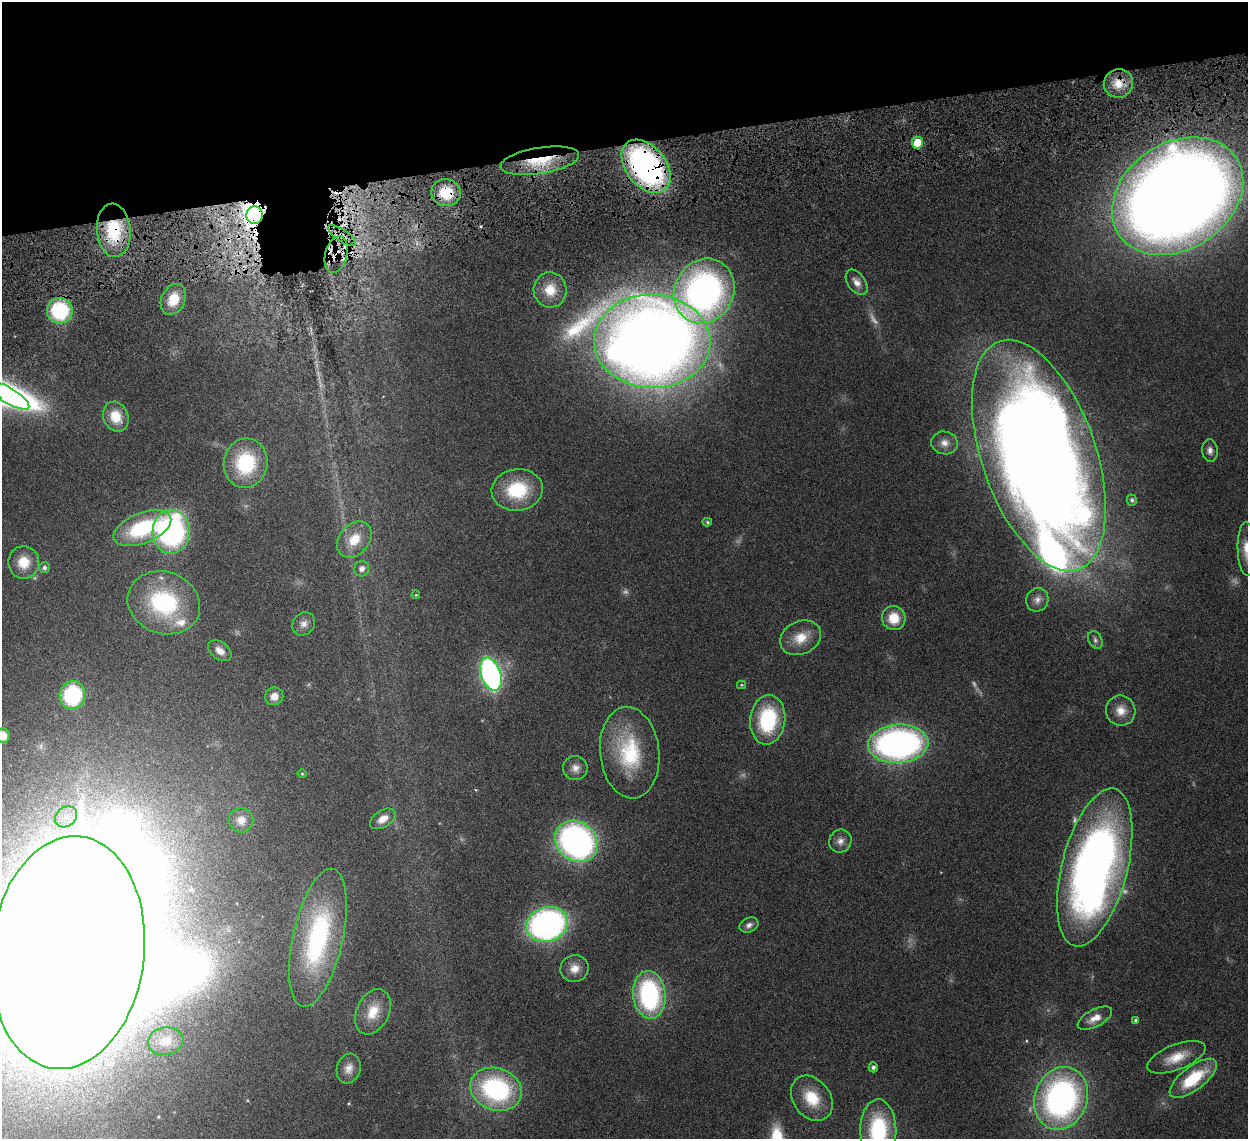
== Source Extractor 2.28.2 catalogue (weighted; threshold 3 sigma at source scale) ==
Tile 3 of 4 x 4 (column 3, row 1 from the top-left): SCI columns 2580-3825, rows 3770-4906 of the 5157 x 5153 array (HDU 1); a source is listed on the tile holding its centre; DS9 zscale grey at full resolution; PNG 1250 x 1141 px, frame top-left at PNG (2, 2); each listed source drawn as its Kron ellipse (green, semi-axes under 4 px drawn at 4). Shown black and unused: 13% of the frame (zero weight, under 6 of 12 exposures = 7% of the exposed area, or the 3 px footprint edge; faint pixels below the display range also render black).
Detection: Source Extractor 2.28.2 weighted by HDU 2 'WHT'; one run over the whole footprint, this tile lists its part. Background 0.0352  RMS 0.0025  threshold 0.0103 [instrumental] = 3 sigma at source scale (4.09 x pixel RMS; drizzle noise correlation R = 1.36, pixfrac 0.8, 0.05/0.05 arcsec/px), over >= 5 px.
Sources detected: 91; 7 too faint to see at this stretch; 3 inside a brighter object's white glare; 2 cosmic-ray / hot-pixel residue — neither listed nor drawn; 4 inside a brighter listed object's ellipse — not listed separately; the other 75 listed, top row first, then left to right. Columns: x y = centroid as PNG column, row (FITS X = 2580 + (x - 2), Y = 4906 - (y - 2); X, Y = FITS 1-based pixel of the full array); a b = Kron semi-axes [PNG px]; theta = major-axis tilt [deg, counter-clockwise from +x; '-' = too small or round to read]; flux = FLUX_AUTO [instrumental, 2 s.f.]
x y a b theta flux
1118 83 15 14 - 4
917 143 6 5 - 6.7
540 161 40 13 9 10
646 166 30 20 -51 71
446 193 15 13 -10 7.9
1178 196 70 53 33 510
255 215 9 8 - 120
114 230 27 17 -85 12
342 236 16 6 -34 2
336 254 19 11 75 4
857 282 14 8 -54 1.7
550 290 17 16 - 4.8
704 291 33 29 62 82
173 299 16 12 65 5.2
60 311 13 12 - 20
652 341 58 46 -2 530
9 396 23 7 -31 12
116 417 15 12 -66 5.2
944 443 13 11 -13 1.9
1210 450 11 8 -84 1.1
1039 456 121 57 -71 600
246 463 25 22 83 16
517 490 26 20 6 13
1132 500 5 5 - 0.59
707 522 5 4 - 0.32
142 528 30 15 22 20
171 532 22 18 88 55
354 539 20 15 49 5.4
1247 549 27 9 -89 3.5
24 562 16 15 - 5.1
44 567 5 5 - 0.62
362 569 8 7 - 1.3
416 595 4 3 - 0.19
1037 600 12 11 - 1.5
164 603 37 31 -20 24
894 618 12 11 - 4.9
304 624 12 10 47 1.6
801 638 21 16 26 4.7
1095 640 9 6 -63 0.77
220 651 13 8 -37 1.9
491 674 17 9 -71 73
742 685 4 4 - 0.24
72 695 14 12 75 21
274 696 9 8 - 2
1121 711 15 14 - 3.1
768 720 25 17 83 19
3 736 7 7 - 3.6
898 744 30 19 4 91
630 753 46 29 -84 18
575 768 12 12 - 1.8
302 774 4 4 - 0.24
66 817 12 9 42 2.5
383 819 14 8 32 2.4
241 820 12 12 - 1.9
576 841 23 19 -39 76
840 841 12 11 - 1.5
1095 867 81 33 76 170
547 924 21 17 19 79
749 925 10 7 23 0.98
318 938 70 25 77 39
67 952 117 76 83 2100
574 968 14 13 - 2.7
649 995 24 16 -84 35
373 1012 24 16 65 5.2
1095 1018 19 8 28 2.6
1135 1020 4 4 - 0.37
166 1041 18 13 9 2.8
1176 1057 31 12 22 5.2
873 1067 5 4 - 0.71
349 1069 15 11 72 2.1
1193 1078 28 12 37 12
496 1089 26 21 -19 35
812 1098 24 18 -53 7.7
1061 1098 32 26 70 76
878 1131 32 18 -89 22
Overlapping masked pixels (flux is a lower limit): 8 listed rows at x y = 1118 83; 540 161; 646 166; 446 193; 255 215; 114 230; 342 236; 336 254
Isophote crosses this tile's border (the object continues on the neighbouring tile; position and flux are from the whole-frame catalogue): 5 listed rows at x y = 9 396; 1247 549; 3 736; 67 952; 878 1131